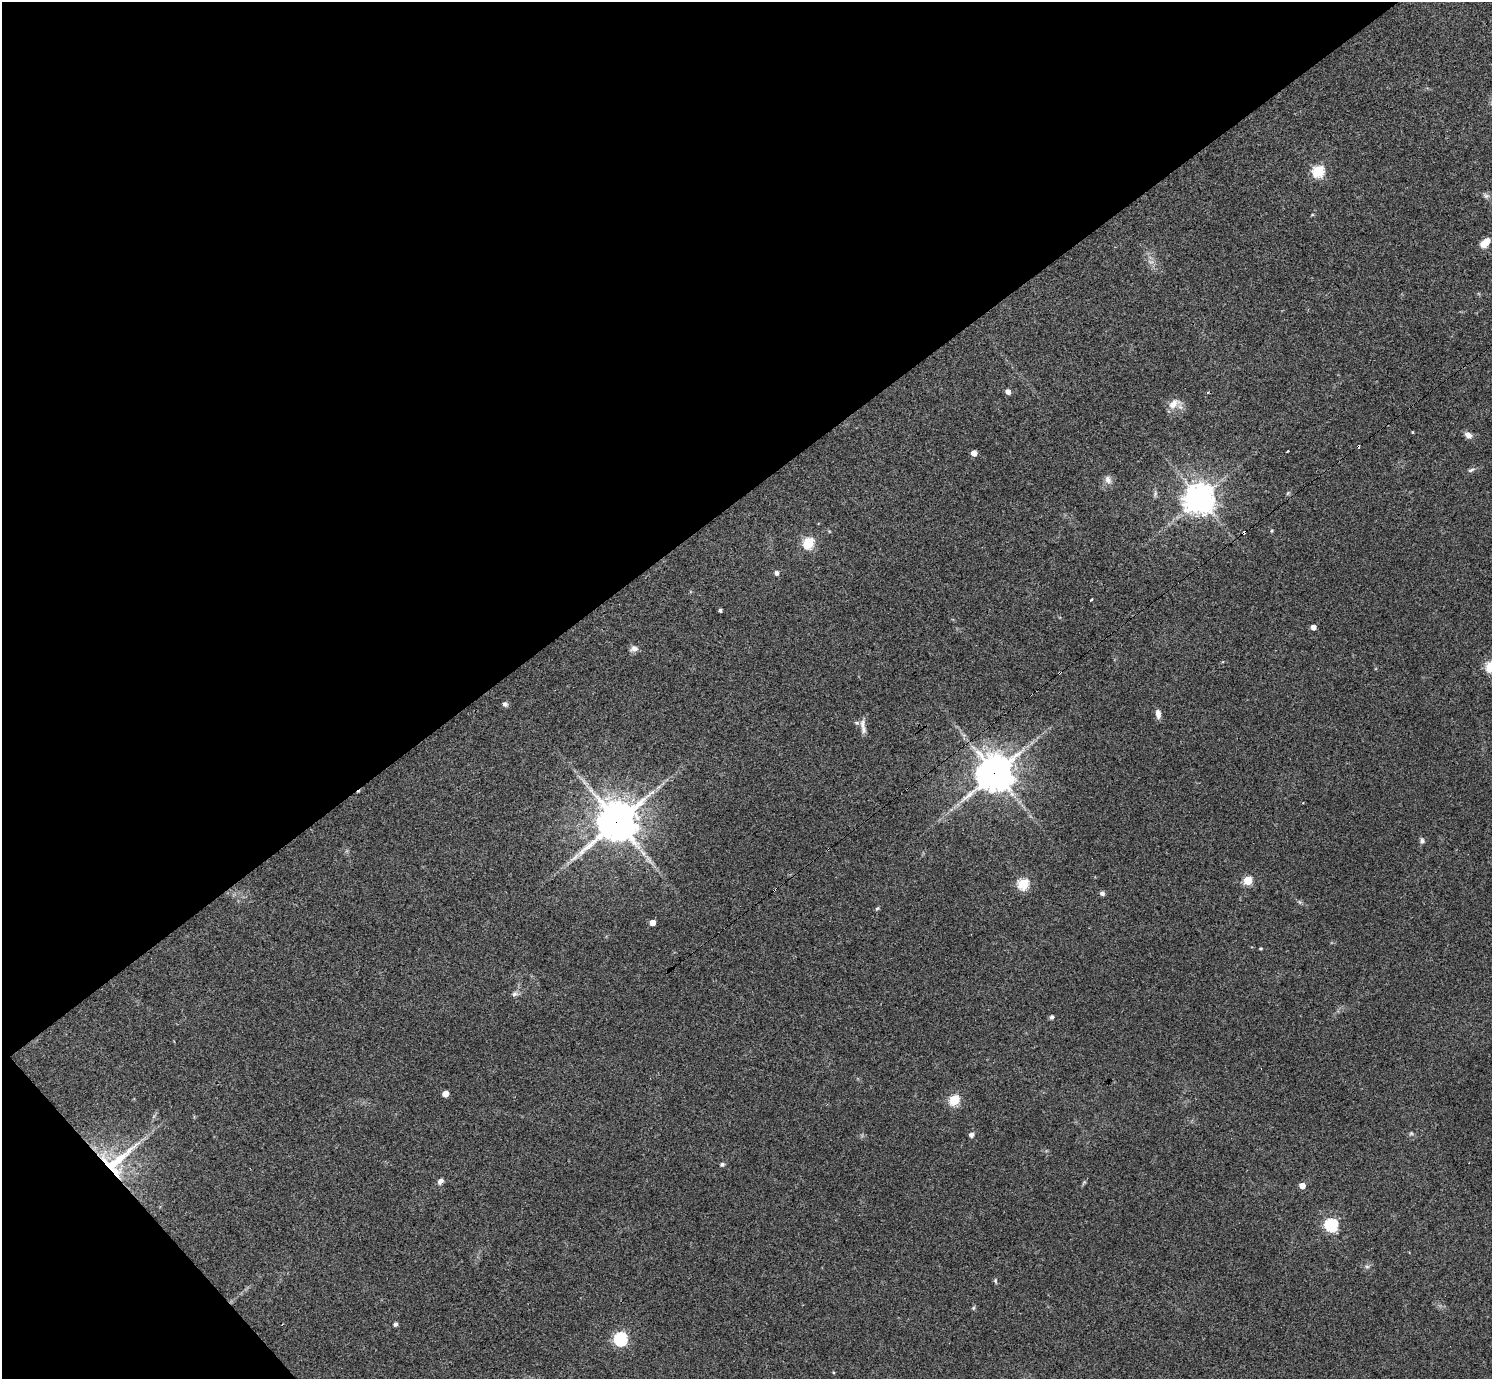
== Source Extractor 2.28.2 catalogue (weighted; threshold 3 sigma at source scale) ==
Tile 5 of 4 x 4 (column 1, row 2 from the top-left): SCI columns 4-1493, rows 2909-4285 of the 5962 x 5959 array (HDU 1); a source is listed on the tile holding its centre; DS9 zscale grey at full resolution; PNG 1494 x 1381 px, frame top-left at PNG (2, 2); no overlay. Shown black and unused: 38% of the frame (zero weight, under 3 of 4 exposures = <1% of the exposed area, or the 3 px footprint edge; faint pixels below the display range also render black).
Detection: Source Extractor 2.28.2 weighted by HDU 2 'WHT'; one run over the whole footprint, this tile lists its part. Background 0.0435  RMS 0.0048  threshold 0.0216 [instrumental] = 3 sigma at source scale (4.5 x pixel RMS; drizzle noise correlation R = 1.50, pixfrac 1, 0.05/0.05 arcsec/px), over >= 5 px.
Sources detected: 61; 1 too faint to see at this stretch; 3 cosmic-ray / hot-pixel residue — not listed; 3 inside a brighter listed object's ellipse — not listed separately; the other 54 listed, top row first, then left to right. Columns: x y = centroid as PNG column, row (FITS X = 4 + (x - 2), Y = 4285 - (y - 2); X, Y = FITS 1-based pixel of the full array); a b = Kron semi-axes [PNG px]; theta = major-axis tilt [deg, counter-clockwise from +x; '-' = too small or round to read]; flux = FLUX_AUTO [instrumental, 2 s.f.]
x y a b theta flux
1318 171 6 6 - 53
1486 196 10 6 -34 1.3
1485 243 11 6 44 6.2
1008 392 5 4 - 2.6
1207 393 3 3 - 0.89
1174 404 16 10 36 4.7
1412 432 3 2 - 0.37
1468 435 9 6 -33 2.8
1358 446 3 3 - 1.8
1287 451 3 2 - 0.62
974 453 4 4 - 4.4
1471 470 10 5 19 1.2
1108 480 12 9 -66 2.5
1288 493 6 4 71 0.62
1155 494 7 5 80 1.1
1199 498 10 9 - 670
1271 531 5 3 - 0.49
808 543 5 5 - 46
776 573 6 5 - 1.5
1091 600 4 3 - 2.9
720 610 4 3 - 1
1313 627 4 4 - 3.1
634 649 10 8 8 2.4
1491 667 6 5 - 45
505 704 6 5 - 1.6
1158 714 11 6 -82 2.6
863 724 16 7 82 2.8
995 773 12 11 - 1100
617 822 14 13 - 1300
1422 841 8 6 85 1.3
1248 881 5 5 - 20
1023 884 5 5 - 43
1102 893 6 5 - 1.3
877 908 6 4 29 0.65
652 922 4 4 - 4.5
1260 948 4 3 - 0.5
515 994 9 6 15 1.4
1052 1017 5 5 - 1
445 1094 5 4 - 6.1
954 1100 5 5 - 38
1411 1133 5 5 - 0.7
971 1135 5 5 - 1.8
722 1164 6 5 - 0.96
111 1165 34 16 -37 23
440 1181 7 6 - 1.9
1084 1182 6 4 44 0.65
1302 1186 5 4 - 4.9
1331 1225 6 6 - 62
1367 1266 7 4 -1 0.89
995 1281 7 5 -89 0.76
973 1308 6 3 71 0.65
395 1324 5 4 - 1.1
620 1339 6 6 - 79
833 1372 4 3 - 0.41
Overlapping masked pixels (flux is a lower limit): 4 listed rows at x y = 1358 446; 995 773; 617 822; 111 1165
Isophote crosses this tile's border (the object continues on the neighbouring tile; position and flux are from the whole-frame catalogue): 1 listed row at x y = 1491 667